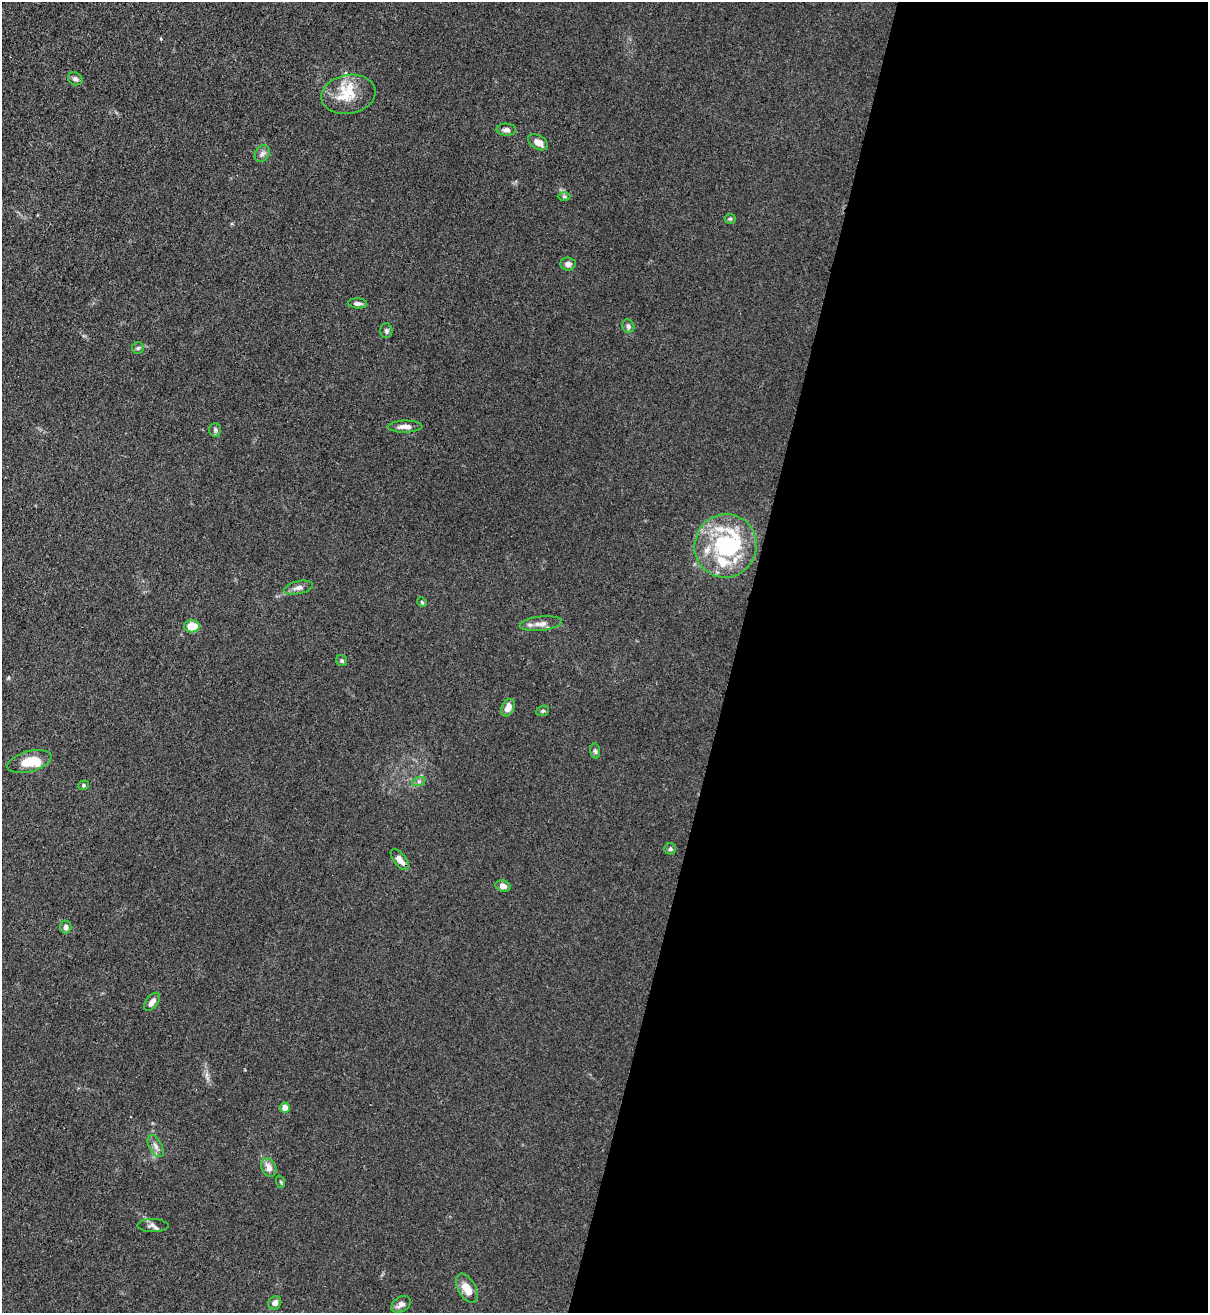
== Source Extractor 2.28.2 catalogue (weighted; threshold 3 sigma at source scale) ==
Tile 12 of 4 x 4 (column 4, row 3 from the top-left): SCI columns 3832-5037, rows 1342-2652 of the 5381 x 5304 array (HDU 1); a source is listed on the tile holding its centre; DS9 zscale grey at full resolution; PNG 1210 x 1315 px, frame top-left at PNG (2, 2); each listed source drawn as its Kron ellipse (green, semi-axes under 4 px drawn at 4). Shown black and unused: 39% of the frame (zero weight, under 3 of 4 exposures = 7% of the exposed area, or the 3 px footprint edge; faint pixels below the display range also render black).
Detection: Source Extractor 2.28.2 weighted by HDU 2 'WHT'; one run over the whole footprint, this tile lists its part. Background 0.0241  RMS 0.0029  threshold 0.0129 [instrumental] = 3 sigma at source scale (4.5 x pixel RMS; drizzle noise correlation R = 1.50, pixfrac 1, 0.05/0.05 arcsec/px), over >= 5 px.
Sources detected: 47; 1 inside a brighter object's white glare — neither listed nor drawn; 7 inside a brighter listed object's ellipse — not listed separately; the other 39 listed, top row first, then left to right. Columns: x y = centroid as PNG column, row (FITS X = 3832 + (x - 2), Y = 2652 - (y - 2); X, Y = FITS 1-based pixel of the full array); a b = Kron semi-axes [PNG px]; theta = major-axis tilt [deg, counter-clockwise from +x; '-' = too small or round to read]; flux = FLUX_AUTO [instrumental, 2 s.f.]
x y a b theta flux
75 79 7 6 - 0.84
348 94 27 19 11 7.6
506 130 10 6 -1 0.98
538 142 11 7 -31 2.3
262 154 9 7 58 0.99
564 196 6 4 0 0.39
730 219 5 5 - 0.4
568 264 7 6 - 1.4
357 303 10 5 -3 0.89
628 326 7 5 -66 0.71
386 331 7 6 - 0.67
138 348 6 5 - 0.49
405 427 17 6 1 1.9
215 430 7 5 -88 0.56
726 546 32 31 - 25
299 588 15 6 13 1.5
422 602 5 4 - 0.36
541 624 21 7 6 2
192 626 8 6 1 5.2
342 661 6 5 - 0.55
508 708 9 6 65 2.3
543 711 6 5 - 0.45
595 751 7 5 -79 0.57
29 761 23 10 15 6.1
419 781 7 4 19 0.55
83 785 5 4 - 0.42
670 849 6 5 - 0.54
400 859 12 6 -52 2.2
503 886 7 6 - 1.6
66 927 6 5 - 0.95
152 1002 10 6 52 1.4
285 1108 5 5 - 2.5
156 1146 12 6 -61 1.3
269 1167 10 7 -68 2.1
281 1182 6 4 -71 0.35
153 1226 15 6 -2 1.2
467 1288 16 8 -61 3.9
275 1303 7 6 - 1.4
401 1304 10 7 30 1.3